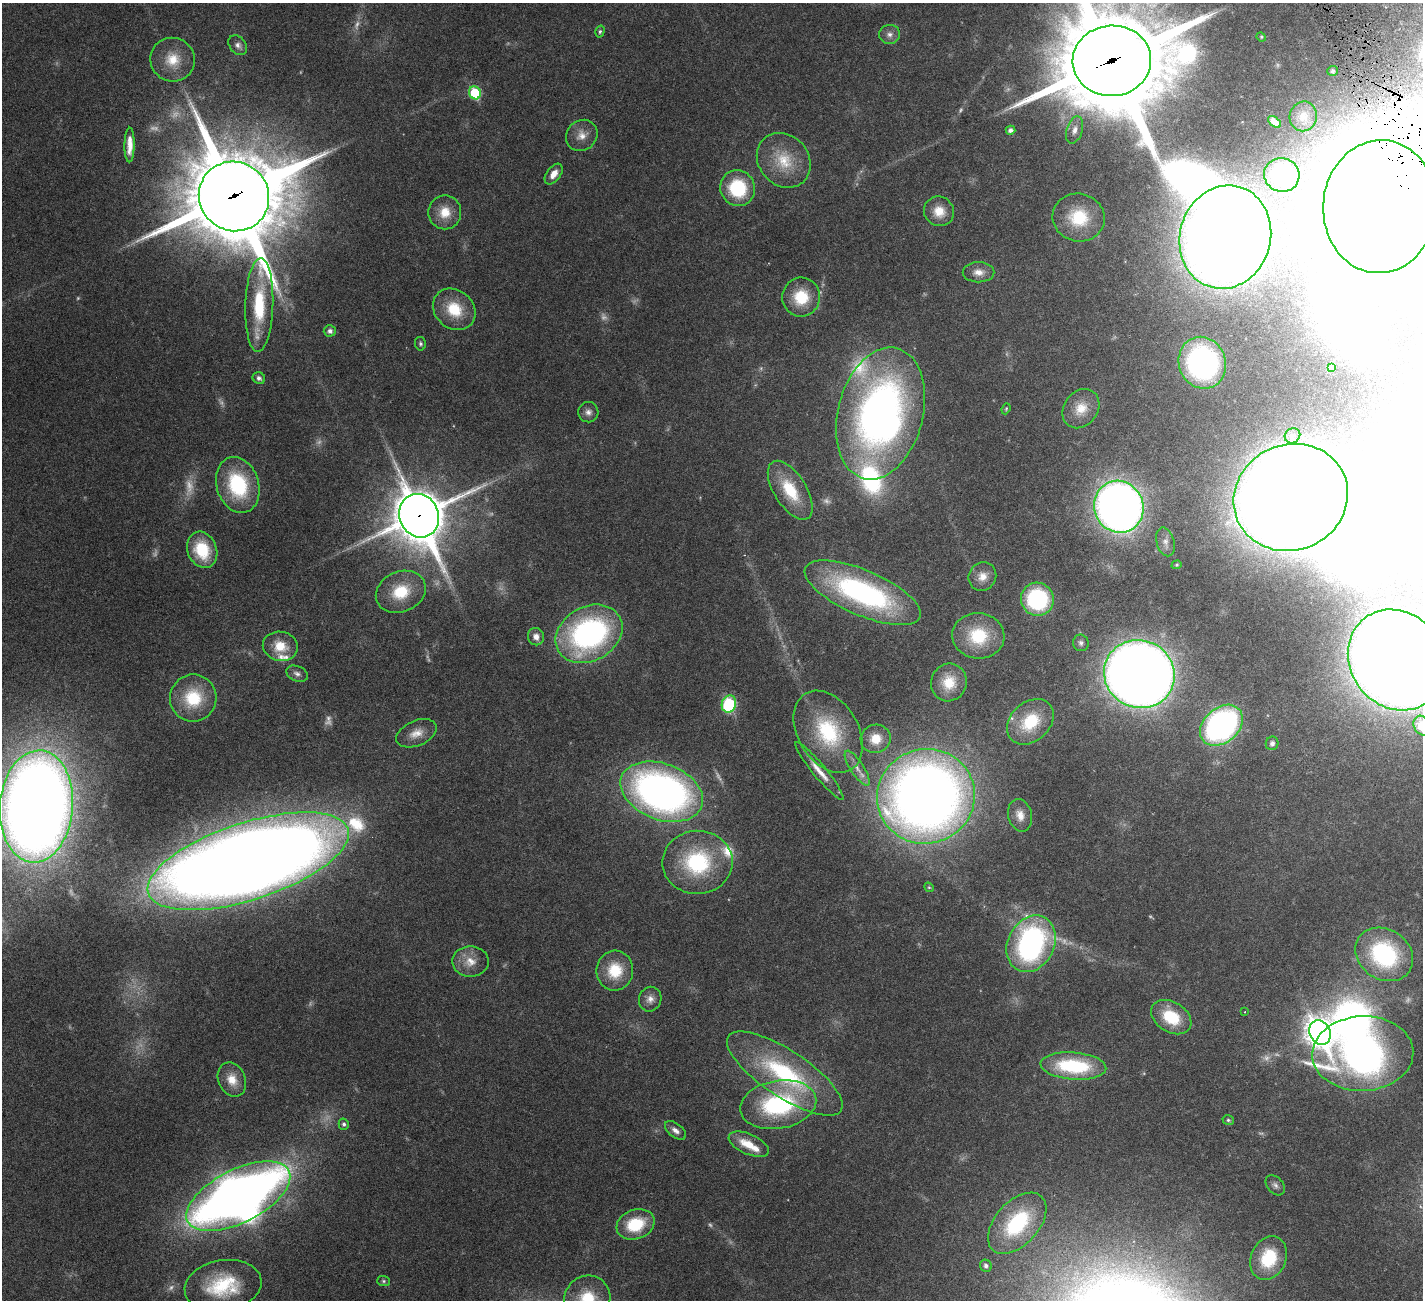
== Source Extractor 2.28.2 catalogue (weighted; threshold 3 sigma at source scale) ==
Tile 10 of 4 x 4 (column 2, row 3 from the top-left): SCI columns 1423-2843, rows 1596-2893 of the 5741 x 5680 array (HDU 1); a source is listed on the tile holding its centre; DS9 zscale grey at full resolution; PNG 1425 x 1302 px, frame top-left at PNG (2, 3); each listed source drawn as its Kron ellipse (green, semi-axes under 4 px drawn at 4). Shown black and unused: <1% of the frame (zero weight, under 4 of 8 exposures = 2% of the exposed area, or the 3 px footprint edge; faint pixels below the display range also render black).
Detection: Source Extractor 2.28.2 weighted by HDU 2 'WHT'; one run over the whole footprint, this tile lists its part. Background 0.0348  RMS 0.0021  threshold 0.00866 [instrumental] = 3 sigma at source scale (4.09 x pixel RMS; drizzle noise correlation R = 1.36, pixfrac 0.8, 0.05/0.05 arcsec/px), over >= 5 px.
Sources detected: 141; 25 too faint to see at this stretch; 7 inside a brighter object's white glare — neither listed nor drawn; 6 inside a brighter listed object's ellipse — not listed separately; the other 103 listed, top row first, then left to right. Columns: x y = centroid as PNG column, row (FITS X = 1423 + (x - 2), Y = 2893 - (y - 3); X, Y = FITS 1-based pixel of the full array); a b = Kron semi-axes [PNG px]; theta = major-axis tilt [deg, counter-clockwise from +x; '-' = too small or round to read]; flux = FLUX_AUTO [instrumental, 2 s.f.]
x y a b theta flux
600 31 6 4 74 0.36
890 34 10 9 - 1.1
1261 37 5 4 - 0.23
238 45 11 8 -50 0.89
173 60 22 21 - 5.3
1112 61 39 35 4 4200
1332 71 5 5 - 0.58
475 93 6 6 - 12
1303 116 15 13 78 1.9
1274 122 7 4 -38 1.3
1010 130 5 4 - 0.8
1075 130 14 8 72 1.2
582 135 16 15 - 2.4
130 145 17 5 89 2.4
784 160 29 25 -48 7.4
554 174 12 7 54 2
1282 175 18 16 -23 14
738 188 18 17 - 12
234 196 35 34 - 2900
1380 207 66 57 86 1300
939 211 15 14 - 3.3
445 212 17 16 - 3.8
1079 218 26 24 -12 9.3
1225 237 52 45 73 400
978 272 16 10 0 1.9
801 297 19 19 - 7.2
259 305 47 14 88 13
454 309 23 19 -41 7
330 331 6 5 - 0.78
420 344 7 5 -79 0.38
1202 363 26 23 -69 44
1331 368 4 4 - 0.67
259 378 6 5 - 0.55
1006 409 6 4 69 0.23
1081 409 21 17 52 3.8
588 412 10 10 - 1.1
880 414 67 42 75 120
1292 436 8 7 - 0.76
238 485 28 21 -72 16
790 490 33 16 -58 8.2
1291 497 58 52 24 690
1119 507 26 24 -67 170
419 516 22 19 -67 910
1165 542 15 9 -74 1.2
202 550 19 14 -68 9.2
1177 565 5 4 - 0.24
982 576 14 13 - 2.2
401 592 26 20 24 7.8
863 593 62 22 -23 45
1037 599 16 16 - 20
589 634 35 27 30 51
978 636 26 22 -5 9.6
536 637 9 8 - 1.4
1081 643 8 8 - 0.61
280 646 17 14 -10 4.2
1397 660 53 46 -53 650
297 674 11 7 -23 0.85
1139 674 36 33 -25 400
949 682 19 18 - 4.6
193 698 23 23 - 9
729 704 9 7 71 21
1030 722 26 19 43 8.3
1221 725 24 17 41 56
1422 725 10 8 -63 8.9
828 732 44 30 -59 17
416 733 21 12 23 2.6
876 739 15 14 - 3.5
1272 743 7 6 - 0.72
857 768 20 6 -57 1.8
819 771 37 6 -50 2.8
662 792 43 28 -20 100
926 796 49 47 18 250
36 806 56 36 85 470
1020 815 16 12 -75 2.1
248 861 105 38 18 670
697 862 35 31 1 19
929 887 5 4 - 0.24
1031 944 29 23 63 51
1384 954 30 25 -33 24
470 962 18 15 -1 3
615 971 20 18 85 6.4
650 999 12 11 - 1.4
1245 1012 3 2 - 0.13
1171 1017 22 15 -32 8.1
1320 1032 12 10 -62 250
1363 1054 50 37 3 90
1073 1066 33 13 -4 17
785 1073 67 23 -33 26
232 1080 18 13 -67 3
778 1105 38 24 10 25
1228 1120 6 4 -16 0.32
344 1124 5 5 - 0.49
675 1130 12 6 -38 1.1
749 1144 21 10 -24 4.4
1275 1185 11 8 -49 0.83
238 1196 56 26 27 270
1017 1223 36 21 48 18
635 1224 19 14 19 8.5
1268 1258 22 17 67 8.8
986 1266 6 5 - 0.72
383 1281 6 5 - 0.35
223 1286 39 25 10 13
587 1298 23 22 - 8.4
Overlapping masked pixels (flux is a lower limit): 4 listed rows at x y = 1112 61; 234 196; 1380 207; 419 516
Isophote crosses this tile's border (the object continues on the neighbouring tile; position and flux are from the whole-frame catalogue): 7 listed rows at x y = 1112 61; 1380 207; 1397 660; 1422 725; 36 806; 248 861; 587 1298